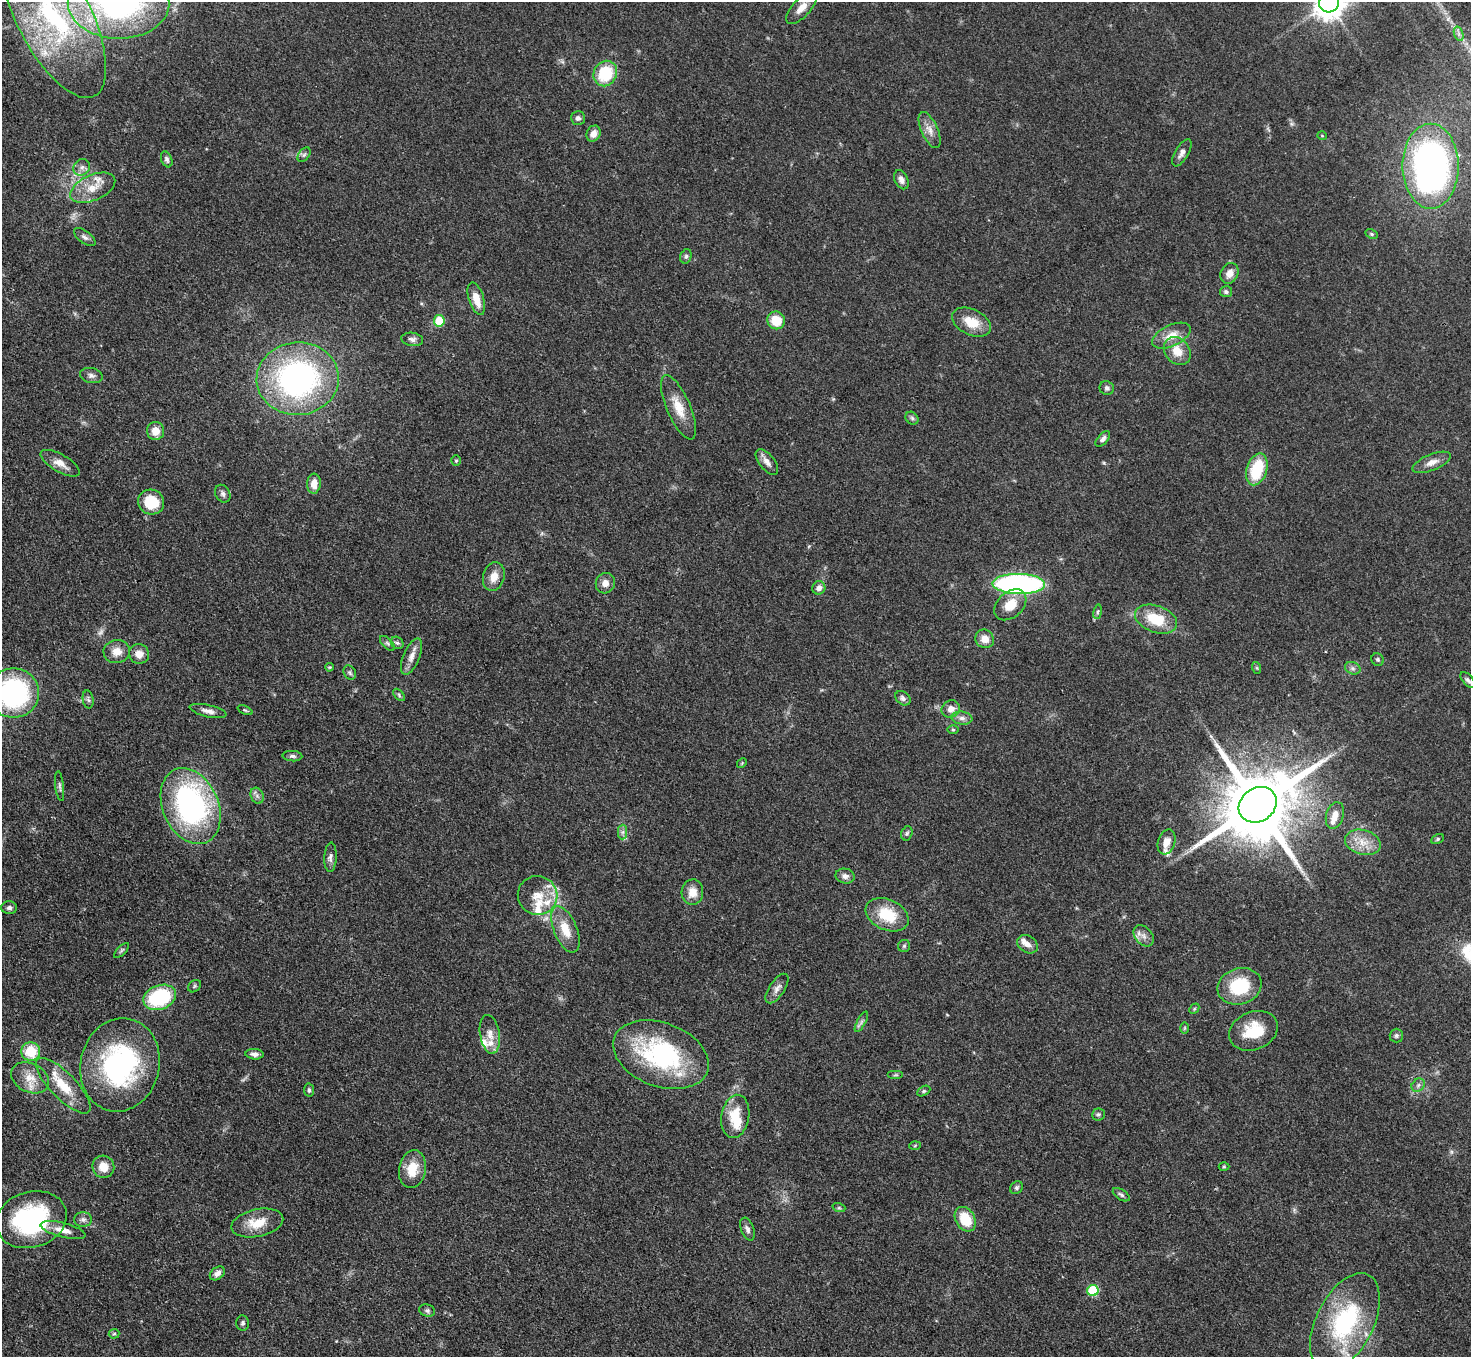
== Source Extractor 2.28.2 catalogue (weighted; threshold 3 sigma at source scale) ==
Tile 7 of 4 x 4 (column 3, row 2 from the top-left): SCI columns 2939-4407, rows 3006-4360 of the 5877 x 5870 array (HDU 1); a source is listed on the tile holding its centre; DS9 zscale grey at full resolution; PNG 1473 x 1359 px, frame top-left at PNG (2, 2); each listed source drawn as its Kron ellipse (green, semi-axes under 4 px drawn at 4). Shown black and unused: <1% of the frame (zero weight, under 3 of 4 exposures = <1% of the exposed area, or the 3 px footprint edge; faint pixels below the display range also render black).
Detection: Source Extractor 2.28.2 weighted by HDU 2 'WHT'; one run over the whole footprint, this tile lists its part. Background 0.0533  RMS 0.005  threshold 0.0226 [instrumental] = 3 sigma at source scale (4.5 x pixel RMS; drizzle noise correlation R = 1.50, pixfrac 1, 0.05/0.05 arcsec/px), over >= 5 px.
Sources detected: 149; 1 too faint to see at this stretch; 1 inside a brighter object's white glare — neither listed nor drawn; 11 inside a brighter listed object's ellipse — not listed separately; the other 136 listed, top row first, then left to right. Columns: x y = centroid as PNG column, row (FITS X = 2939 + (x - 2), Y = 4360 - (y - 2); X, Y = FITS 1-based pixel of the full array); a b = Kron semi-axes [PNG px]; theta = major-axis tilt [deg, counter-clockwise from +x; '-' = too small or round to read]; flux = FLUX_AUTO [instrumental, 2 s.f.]
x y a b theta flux
119 3 51 35 -1 140
1329 3 10 9 - 800
802 8 20 9 46 5.9
54 16 90 37 -63 100
1459 34 7 4 -72 1.4
605 73 13 11 60 21
578 118 7 7 - 1.5
930 130 19 8 -66 4.5
593 134 8 6 63 3.8
1322 136 5 3 - 0.39
1182 153 15 6 59 2.7
304 155 8 5 53 1.2
167 159 8 5 -69 1.4
1431 166 42 28 -90 190
82 167 9 7 45 2.3
901 180 10 6 -64 2.4
93 188 24 12 24 9.4
1372 234 6 4 -27 0.8
85 237 13 6 -37 1.9
686 256 7 5 74 1.1
1229 273 11 8 62 4.1
1226 292 6 5 - 1.2
476 299 17 7 -73 7.3
776 320 9 8 - 11
439 321 6 5 - 15
971 322 21 13 -25 11
1171 336 20 10 26 7.1
412 339 11 6 -8 2
1177 351 15 12 -51 8.1
91 375 11 7 -12 2.1
298 379 41 36 5 130
1107 388 7 7 - 1.6
678 407 34 12 -66 11
912 418 7 5 -45 1.1
156 431 9 8 - 6.1
1103 439 9 5 49 1.7
456 461 5 4 - 0.72
767 462 15 7 -51 3.4
1432 462 20 8 22 4.4
60 463 22 8 -30 5.4
1257 469 16 10 72 23
314 484 10 7 86 5.1
223 494 9 7 -63 1.6
151 502 13 12 - 16
494 577 15 10 73 5.6
605 583 10 9 - 3.9
1019 584 26 10 -1 130
819 588 7 6 - 2.7
1010 605 18 13 42 9.5
1098 612 7 3 81 0.78
1156 619 22 13 -20 17
985 639 9 9 - 4.9
387 643 9 5 -45 1.2
397 643 7 5 -41 1.2
117 652 13 11 6 5.4
139 654 10 9 - 4.6
412 656 19 8 67 4.4
1378 660 6 6 - 1.2
329 667 4 4 - 0.51
1257 668 6 4 -71 0.6
1353 668 8 6 -21 1.6
350 673 7 6 - 1
1468 680 9 5 -49 1.4
14 693 25 24 - 81
399 695 7 4 -48 0.9
903 698 8 6 -39 1.7
88 699 9 5 -80 1.3
951 709 9 8 - 4.2
245 710 8 3 -22 0.67
208 711 19 6 -13 3
962 718 10 6 -7 2.2
953 730 6 4 0 0.61
292 756 10 5 -4 1.5
742 763 5 4 - 0.54
60 786 15 3 -83 1.1
257 796 8 6 -68 1.6
1258 805 20 16 35 6200
191 806 40 27 -66 120
1335 815 13 8 72 5.8
623 832 7 4 89 1.4
907 833 7 5 74 1.1
1438 839 7 4 28 0.83
1167 842 13 8 71 5.2
1363 842 18 12 -15 8.4
330 857 15 6 87 2.2
845 876 9 7 -11 2.5
692 892 13 11 85 6.3
538 895 20 19 - 10
9 908 8 6 -2 1.6
887 915 23 15 -25 19
565 929 25 11 -67 10
1144 936 12 8 -48 3.1
1027 944 11 8 -33 2.9
904 946 6 6 - 0.99
122 950 10 4 45 0.91
194 986 7 5 37 0.89
1240 986 22 18 16 24
777 988 17 7 56 3.2
160 997 17 12 21 40
1194 1009 6 4 47 0.68
861 1022 11 4 61 1.4
1185 1028 6 4 89 0.59
1253 1031 25 19 23 18
490 1034 19 10 -81 5.2
1396 1036 7 6 - 1.1
31 1052 9 9 - 16
254 1054 9 5 -3 2.1
661 1055 49 32 -21 69
120 1065 47 39 77 88
896 1075 8 4 0 0.85
30 1078 20 14 -27 8.5
1418 1085 7 6 - 1.4
63 1086 36 13 -46 15
309 1090 6 5 - 0.99
924 1091 7 4 27 0.8
1098 1114 6 6 - 0.98
735 1116 22 14 80 14
915 1146 5 3 - 0.53
103 1167 11 11 - 7
1224 1167 5 3 - 0.56
412 1169 19 13 79 11
1016 1188 7 5 46 1.1
1121 1195 9 5 -32 1.3
839 1208 6 4 -18 0.74
83 1219 9 7 0 1.9
965 1219 13 9 -59 14
31 1220 36 28 17 69
257 1223 26 13 12 11
747 1229 12 6 -69 1.9
63 1230 23 7 -14 5.5
217 1273 8 6 38 2.4
1093 1290 5 5 - 33
427 1311 8 6 -21 1.2
1345 1322 53 28 63 60
243 1323 7 6 - 1.1
114 1334 5 5 - 0.75
Isophote crosses this tile's border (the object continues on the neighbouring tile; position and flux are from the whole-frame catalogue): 5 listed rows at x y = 119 3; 1329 3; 54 16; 1431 166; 14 693